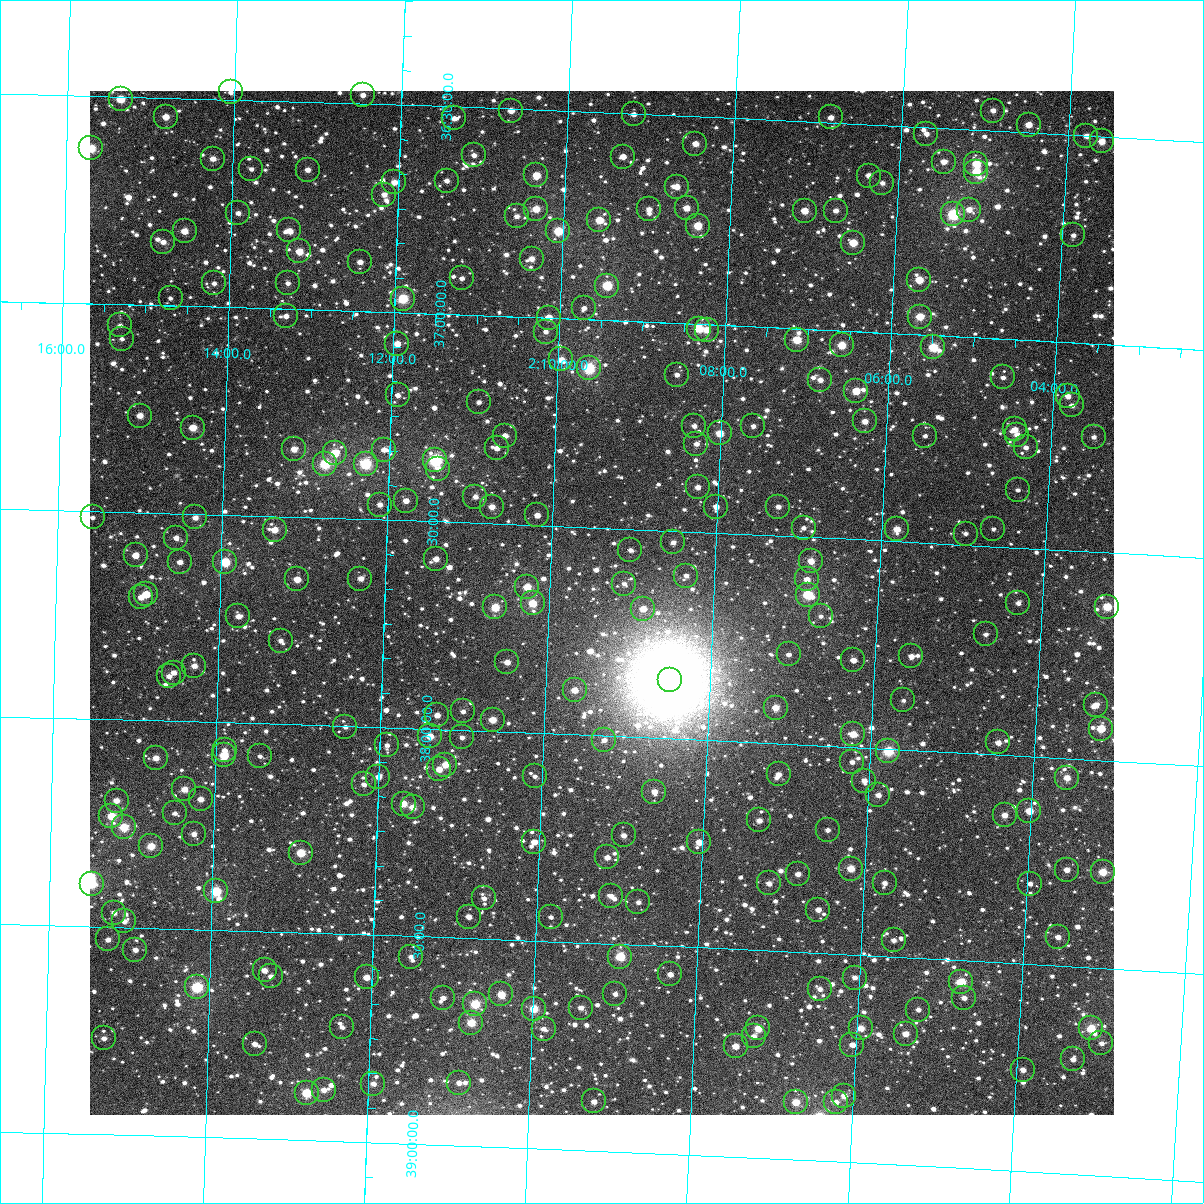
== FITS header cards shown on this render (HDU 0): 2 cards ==
NAXIS1  =                 1024
NAXIS2  =                 1024

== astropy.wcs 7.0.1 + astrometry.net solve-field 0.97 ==
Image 1024 x 1024 px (HDU 0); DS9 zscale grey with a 90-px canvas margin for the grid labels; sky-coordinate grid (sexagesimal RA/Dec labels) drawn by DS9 from the SOLVED WCS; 263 Tycho-2 reference stars matched to detected sources circled (green)
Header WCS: RA---TAN-SIP/DEC--TAN-SIP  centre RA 02:09:21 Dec +37:41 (32.34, +37.68 deg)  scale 8.67 arcsec/px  FOV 148.0' x 148.0'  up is +178 deg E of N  parity flipped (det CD > 0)
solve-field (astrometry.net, Tycho-2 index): VERIFIED the header's WCS against the Tycho-2 star catalogue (verified at 6 index scales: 12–263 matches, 0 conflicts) and refined it, rather than solving blind
Solved WCS: RA---TAN-SIP/DEC--TAN-SIP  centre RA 02:09:21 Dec +37:41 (32.34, +37.68 deg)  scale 8.67 arcsec/px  FOV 148.0' x 148.0'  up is +178 deg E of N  parity flipped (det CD > 0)
The solver's refit moves the header's centre by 0.19 arcsec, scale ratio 1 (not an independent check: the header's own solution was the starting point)
Tycho-2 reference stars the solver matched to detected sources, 263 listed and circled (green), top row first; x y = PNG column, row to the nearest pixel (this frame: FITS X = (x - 90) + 1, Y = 1024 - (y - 91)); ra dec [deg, ICRS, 3 dp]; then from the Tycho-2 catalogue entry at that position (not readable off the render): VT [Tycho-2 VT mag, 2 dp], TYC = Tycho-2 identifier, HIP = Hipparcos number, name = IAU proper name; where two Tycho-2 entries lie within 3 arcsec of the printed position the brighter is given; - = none
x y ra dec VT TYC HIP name
231 92 33.511 +36.482 11.20 2321-1415-1 - -
363 95 33.116 +36.480 10.94 2321-1043-1 - -
121 99 33.840 +36.506 9.34 2322-40-1 10501 -
511 111 32.670 +36.505 10.41 2321-1218-1 - -
993 111 31.228 +36.452 11.36 2320-458-1 - -
634 114 32.303 +36.502 11.58 2321-1222-1 - -
166 117 33.704 +36.546 10.23 2321-1278-1 - -
831 117 31.712 +36.488 11.09 2321-1014-1 - -
454 118 32.840 +36.528 11.18 2321-1134-1 - -
1029 125 31.119 +36.482 10.20 2320-258-1 - -
926 134 31.423 +36.516 11.23 2320-1526-1 - -
1086 136 30.945 +36.502 11.27 2320-506-1 - -
1102 141 30.897 +36.512 9.92 2320-414-1 - -
695 144 32.114 +36.566 10.39 2321-1002-1 - -
91 148 33.925 +36.626 9.27 2322-234-1 - -
474 155 32.776 +36.615 11.69 2321-974-1 - -
623 157 32.329 +36.604 10.92 2321-1576-1 - -
213 159 33.559 +36.644 10.58 2321-1241-1 - -
944 162 31.368 +36.582 11.21 2320-1713-1 - -
976 164 31.269 +36.582 9.56 2320-1751-1 - -
251 169 33.443 +36.666 11.69 2321-1154-1 - -
308 170 33.274 +36.664 11.11 2321-1417-1 - -
976 172 31.268 +36.602 9.39 2320-1694-1 - -
536 175 32.587 +36.658 9.80 2321-830-1 - -
869 176 31.590 +36.624 10.78 2321-1639-1 - -
447 181 32.856 +36.679 11.84 2321-1466-1 - -
394 182 33.013 +36.687 10.35 2321-1536-1 - -
882 183 31.548 +36.640 11.44 2321-1111-1 - -
677 187 32.165 +36.672 10.56 2321-490-1 - -
384 195 33.041 +36.717 10.75 2321-1156-1 - -
687 208 32.132 +36.722 10.50 2321-1572-1 - -
536 209 32.584 +36.739 10.05 2321-1392-1 - -
649 209 32.245 +36.728 11.15 2321-1444-1 - -
969 210 31.284 +36.693 10.63 2320-1329-1 - -
805 211 31.778 +36.716 10.36 2321-786-1 - -
836 211 31.684 +36.712 11.31 2321-1620-1 - -
238 213 33.479 +36.773 11.24 2321-150-1 - -
953 214 31.331 +36.707 8.29 2320-1567-1 - -
517 216 32.641 +36.758 11.59 2321-754-1 - -
599 220 32.392 +36.760 9.81 2321-682-1 - -
698 226 32.096 +36.763 9.51 2321-760-1 - -
289 230 33.323 +36.811 10.93 2321-1602-1 - -
185 231 33.638 +36.820 10.11 2321-1139-1 - -
558 231 32.514 +36.790 9.17 2321-1599-1 - -
1073 235 30.967 +36.742 11.36 2320-1669-1 - -
163 242 33.701 +36.847 11.25 2321-138-1 - -
853 243 31.627 +36.787 9.57 2321-1122-1 - -
299 251 33.291 +36.861 9.93 2321-688-1 - -
532 259 32.592 +36.859 11.05 2321-1232-1 - -
360 262 33.107 +36.881 11.09 2321-364-1 - -
462 278 32.800 +36.912 11.43 2321-1347-1 - -
919 280 31.423 +36.868 9.80 2320-579-1 - -
214 283 33.545 +36.943 11.53 2321-1322-1 - -
288 283 33.323 +36.938 11.69 2321-244-1 - -
607 286 32.361 +36.916 8.92 2321-476-1 - -
171 298 33.675 +36.982 12.11 2321-870-1 - -
403 299 32.975 +36.966 8.79 2321-592-1 10253 -
584 308 32.428 +36.973 11.64 2321-494-1 - -
286 316 33.326 +37.017 11.26 2321-70-1 - -
920 317 31.416 +36.957 9.82 2320-145-1 9772 -
549 318 32.533 +36.999 11.11 2321-1099-1 - -
120 325 33.825 +37.050 11.43 2322-169-1 - -
699 329 32.079 +37.011 9.42 2321-1145-1 - -
707 330 32.056 +37.013 10.38 2321-12-1 - -
546 332 32.541 +37.033 11.18 2321-1083-1 - -
122 339 33.819 +37.083 11.98 2322-159-1 - -
797 340 31.782 +37.027 9.40 2321-1192-1 - -
397 344 32.987 +37.075 10.29 2321-1640-1 - -
842 345 31.647 +37.035 9.55 2321-1645-1 - -
933 347 31.370 +37.029 9.03 2320-1605-1 - -
561 359 32.490 +37.098 11.05 2321-334-1 - -
589 368 32.406 +37.116 8.30 2321-1195-1 10077 -
677 375 32.140 +37.124 11.74 2321-292-1 - -
1003 377 31.156 +37.093 12.08 2320-907-1 - -
820 380 31.706 +37.121 11.03 2321-1211-1 - -
856 391 31.596 +37.143 9.80 2321-10-1 - -
398 395 32.981 +37.199 11.46 2321-1370-1 - -
1068 396 30.957 +37.130 11.25 2320-49-1 - -
479 402 32.735 +37.209 11.54 2321-666-1 - -
1072 405 30.943 +37.151 11.30 2320-903-1 - -
140 416 33.759 +37.267 10.26 2322-120-1 - -
865 421 31.566 +37.216 10.64 2321-1647-1 - -
694 426 32.080 +37.246 11.66 2321-198-1 - -
753 426 31.902 +37.239 12.02 2321-946-1 - -
193 428 33.597 +37.293 9.81 2321-1184-1 - -
1015 429 31.111 +37.216 10.76 2320-595-1 - -
720 433 32.003 +37.261 9.83 2321-142-1 - -
1017 435 31.104 +37.229 11.15 2320-1706-1 - -
505 436 32.652 +37.287 10.89 2321-422-1 - -
925 436 31.382 +37.243 12.49 2320-151-1 - -
1094 437 30.872 +37.224 11.37 2320-353-1 - -
696 444 32.072 +37.288 11.36 2321-962-1 - -
1026 447 31.076 +37.258 11.68 2320-9-1 - -
497 448 32.675 +37.318 11.29 2321-416-1 - -
294 449 33.289 +37.337 10.43 2321-1328-1 - -
384 450 33.017 +37.331 10.89 2321-496-1 - -
335 453 33.165 +37.343 9.36 2321-1108-1 - -
435 460 32.860 +37.352 8.07 2321-24-1 10222 -
325 464 33.195 +37.370 8.72 2321-1327-1 - -
366 464 33.071 +37.367 8.46 2321-930-1 10275 -
438 469 32.851 +37.372 11.25 2321-232-1 - -
698 487 32.062 +37.392 10.95 2321-460-1 - -
1018 490 31.092 +37.361 11.78 2320-743-1 - -
475 497 32.734 +37.437 11.62 2321-276-1 - -
406 501 32.945 +37.452 10.74 2321-606-1 - -
380 505 33.024 +37.464 10.87 2321-154-1 - -
492 507 32.684 +37.459 10.76 2321-590-1 - -
716 507 32.004 +37.437 10.81 2321-1064-1 - -
778 507 31.815 +37.430 11.06 2321-388-1 - -
537 515 32.545 +37.476 10.66 2321-1183-1 - -
93 517 33.894 +37.515 11.57 2830-666-1 - -
195 517 33.583 +37.509 10.71 2830-106-1 - -
804 528 31.736 +37.479 12.04 2321-1026-1 - -
897 529 31.452 +37.471 10.21 2320-147-1 - -
993 529 31.160 +37.458 12.11 2320-329-1 - -
275 530 33.341 +37.533 10.28 2830-1370-1 - -
966 534 31.244 +37.473 12.39 2320-231-1 - -
176 538 33.639 +37.559 11.30 2830-894-2 - -
673 542 32.129 +37.528 11.19 2829-1940-1 - -
630 550 32.258 +37.550 11.74 2829-1953-1 - -
136 555 33.760 +37.604 10.29 2830-1268-1 - -
436 559 32.847 +37.590 10.98 2830-766-1 - -
811 561 31.708 +37.558 10.33 2829-1728-1 - -
180 562 33.626 +37.617 11.01 2830-1334-1 - -
225 562 33.487 +37.614 8.98 2830-1283-1 - -
686 576 32.085 +37.606 11.52 2829-2038-1 - -
297 579 33.267 +37.650 10.13 2830-694-1 - -
360 579 33.075 +37.644 11.15 2830-454-1 - -
807 579 31.718 +37.603 10.69 2829-2217-1 - -
624 584 32.273 +37.633 11.89 2829-1331-1 - -
527 587 32.567 +37.650 10.06 2830-1332-1 - -
146 594 33.725 +37.696 10.08 2830-612-1 - -
808 595 31.713 +37.639 8.89 2829-1969-1 9861 -
141 597 33.741 +37.704 11.00 2830-1338-1 - -
533 603 32.548 +37.688 9.51 2830-234-1 - -
1018 603 31.073 +37.633 11.96 2829-2058-1 - -
495 607 32.662 +37.702 9.29 2830-1325-1 - -
1107 607 30.802 +37.630 9.39 2829-1817-1 - -
643 609 32.212 +37.691 11.32 2829-1840-1 - -
238 616 33.443 +37.743 11.00 2830-1405-1 - -
821 616 31.671 +37.689 11.97 2829-2085-1 - -
986 634 31.166 +37.713 11.99 2829-2112-1 - -
281 641 33.312 +37.799 11.62 2830-998-1 - -
789 654 31.762 +37.785 11.63 2829-2232-1 - -
911 656 31.389 +37.775 11.18 2829-891-1 - -
853 660 31.565 +37.791 10.97 2829-1013-1 - -
507 662 32.619 +37.833 10.69 2830-1128-1 - -
194 666 33.573 +37.865 10.90 2830-590-1 - -
174 673 33.635 +37.883 11.92 2830-1118-1 - -
169 676 33.649 +37.892 11.15 2830-1418-1 - -
670 680 32.122 +37.859 4.80 2829-2251-1 9977 -
575 690 32.410 +37.894 10.51 2829-1409-1 - -
903 700 31.407 +37.882 12.32 2829-2224-1 - -
1096 705 30.819 +37.868 11.31 2829-1859-2 - -
776 708 31.795 +37.914 10.11 2829-1363-1 - -
463 711 32.748 +37.955 11.52 2830-732-1 - -
437 715 32.827 +37.966 11.40 2830-690-1 - -
493 720 32.657 +37.973 9.98 2830-792-1 - -
345 727 33.107 +38.002 11.82 2830-652-1 - -
1101 729 30.799 +37.924 9.33 2829-1133-1 - -
853 734 31.555 +37.969 10.02 2829-705-1 - -
430 736 32.847 +38.018 10.14 2830-1094-1 - -
462 737 32.749 +38.018 11.78 2830-1056-1 - -
604 740 32.314 +38.010 11.71 2829-1580-1 - -
998 742 31.110 +37.971 10.65 2829-1005-1 - -
387 745 32.977 +38.042 11.81 2830-936-1 - -
225 750 33.473 +38.067 11.93 2830-1250-1 - -
888 751 31.444 +38.006 8.75 2829-2208-1 9781 -
224 755 33.474 +38.079 9.38 2830-1299-1 - -
260 756 33.365 +38.079 12.01 2830-654-1 - -
156 758 33.682 +38.090 10.41 2830-642-1 - -
852 762 31.554 +38.036 11.79 2829-813-1 - -
445 765 32.796 +38.084 10.20 2830-870-1 - -
439 769 32.815 +38.096 10.65 2830-1234-1 - -
779 774 31.776 +38.075 11.17 2829-1465-1 - -
535 776 32.522 +38.104 11.49 2830-252-1 - -
378 777 33.000 +38.119 10.94 2830-436-1 - -
1067 778 30.895 +38.047 10.39 2829-1413-1 - -
864 781 31.513 +38.080 11.09 2829-793-1 - -
364 784 33.044 +38.139 11.41 2830-1216-1 - -
184 789 33.593 +38.164 11.03 2830-202-1 - -
654 792 32.154 +38.130 11.12 2829-1694-1 - -
878 795 31.468 +38.113 11.00 2829-1373-1 - -
201 799 33.542 +38.186 10.64 2830-1300-1 - -
117 801 33.800 +38.195 10.68 2830-546-1 - -
404 804 32.919 +38.182 10.23 2830-1270-1 - -
413 807 32.892 +38.190 10.33 2830-1050-1 - -
1029 811 31.004 +38.132 10.26 2829-1984-1 - -
175 813 33.620 +38.222 11.92 2830-840-1 - -
1005 815 31.079 +38.145 10.66 2829-2119-1 - -
111 816 33.814 +38.233 9.48 2830-900-1 - -
759 820 31.829 +38.188 10.73 2829-2095-1 - -
124 827 33.775 +38.259 9.22 2830-1080-1 - -
828 830 31.618 +38.203 11.52 2829-1938-1 - -
194 834 33.559 +38.271 11.09 2830-1224-1 - -
624 835 32.242 +38.238 11.19 2829-839-1 - -
534 842 32.515 +38.263 10.65 2830-1180-1 - -
699 842 32.010 +38.247 10.26 2829-239-1 - -
151 846 33.690 +38.303 9.83 2830-276-1 - -
301 853 33.230 +38.309 9.33 2830-1333-1 - -
607 857 32.290 +38.293 11.04 2829-465-1 - -
851 869 31.542 +38.293 9.81 2829-1890-1 - -
1067 870 30.880 +38.268 10.75 2829-1137-1 - -
1103 872 30.768 +38.268 9.55 2829-717-1 - -
798 874 31.703 +38.313 11.17 2829-1827-1 - -
769 883 31.790 +38.338 10.95 2829-2157-1 - -
885 883 31.436 +38.324 11.57 2829-1077-1 - -
92 884 33.869 +38.398 9.36 2830-1114-1 - -
1030 884 30.990 +38.307 11.39 2829-1457-1 - -
216 891 33.487 +38.407 8.75 2830-1442-1 10398 -
611 896 32.272 +38.386 11.60 2829-1093-1 - -
484 898 32.663 +38.403 11.49 2830-1415-1 - -
638 902 32.189 +38.397 11.40 2829-1819-1 - -
818 910 31.635 +38.396 11.49 2829-1541-1 - -
114 913 33.799 +38.466 11.16 2830-896-1 - -
469 917 32.708 +38.448 10.94 2830-1182-1 - -
551 917 32.456 +38.442 11.98 2829-783-1 - -
124 921 33.766 +38.486 11.55 2830-132-1 - -
1058 937 30.895 +38.431 10.91 2829-1179-1 - -
108 939 33.815 +38.530 11.41 2830-418-1 - -
894 940 31.399 +38.460 11.39 2829-2221-1 - -
135 950 33.730 +38.553 10.95 2830-464-1 - -
411 957 32.882 +38.550 11.68 2830-460-1 - -
620 957 32.237 +38.530 9.14 2829-1293-1 - -
265 970 33.330 +38.594 11.36 2830-610-1 - -
670 974 32.081 +38.568 11.22 2829-1233-1 - -
271 976 33.311 +38.608 11.15 2830-278-1 - -
367 977 33.015 +38.603 10.58 2830-648-1 - -
855 978 31.513 +38.555 11.21 2829-1810-1 - -
961 982 31.185 +38.552 9.32 2829-1247-1 - -
197 987 33.538 +38.639 8.38 2830-1021-1 - -
820 989 31.619 +38.587 11.46 2829-497-1 - -
501 994 32.598 +38.633 9.76 2830-1073-1 - -
615 994 32.247 +38.621 11.19 2829-351-1 - -
443 998 32.778 +38.646 11.53 2830-957-1 - -
964 998 31.173 +38.590 11.50 2829-439-1 - -
475 1004 32.678 +38.658 9.08 2830-1211-1 - -
581 1008 32.353 +38.658 11.50 2829-913-1 - -
534 1009 32.497 +38.664 9.45 2829-811-1 - -
918 1010 31.312 +38.624 11.23 2829-1598-1 - -
471 1023 32.688 +38.704 9.55 2830-901-1 - -
342 1027 33.086 +38.725 11.89 2830-701-1 - -
758 1028 31.802 +38.688 9.70 2829-355-1 - -
861 1028 31.486 +38.676 10.17 2829-1774-1 - -
1091 1028 30.777 +38.646 9.21 2829-683-1 - -
544 1029 32.464 +38.711 11.59 2829-1489-1 - -
906 1034 31.347 +38.684 10.34 2829-707-1 - -
754 1036 31.816 +38.708 11.15 2829-73-1 - -
104 1038 33.820 +38.768 11.29 2830-1167-1 - -
1101 1043 30.743 +38.681 11.42 2829-337-1 - -
255 1044 33.354 +38.772 10.93 2830-847-1 - -
852 1045 31.510 +38.716 10.91 2829-385-1 - -
736 1046 31.870 +38.734 10.52 2829-27-1 - -
1073 1059 30.828 +38.723 11.20 2829-881-1 - -
1023 1070 30.980 +38.755 10.86 2829-1299-1 - -
459 1083 32.719 +38.849 10.97 2830-1201-1 - -
373 1084 32.983 +38.858 11.19 2830-699-1 - -
324 1090 33.136 +38.878 10.81 2830-807-1 - -
307 1093 33.189 +38.886 9.19 2830-843-1 - -
844 1096 31.528 +38.841 10.66 2829-1002-1 - -
594 1101 32.300 +38.881 11.15 2829-1368-1 - -
796 1102 31.675 +38.861 10.00 2829-1038-1 9849 -
836 1102 31.551 +38.856 11.35 2829-1214-1 - -